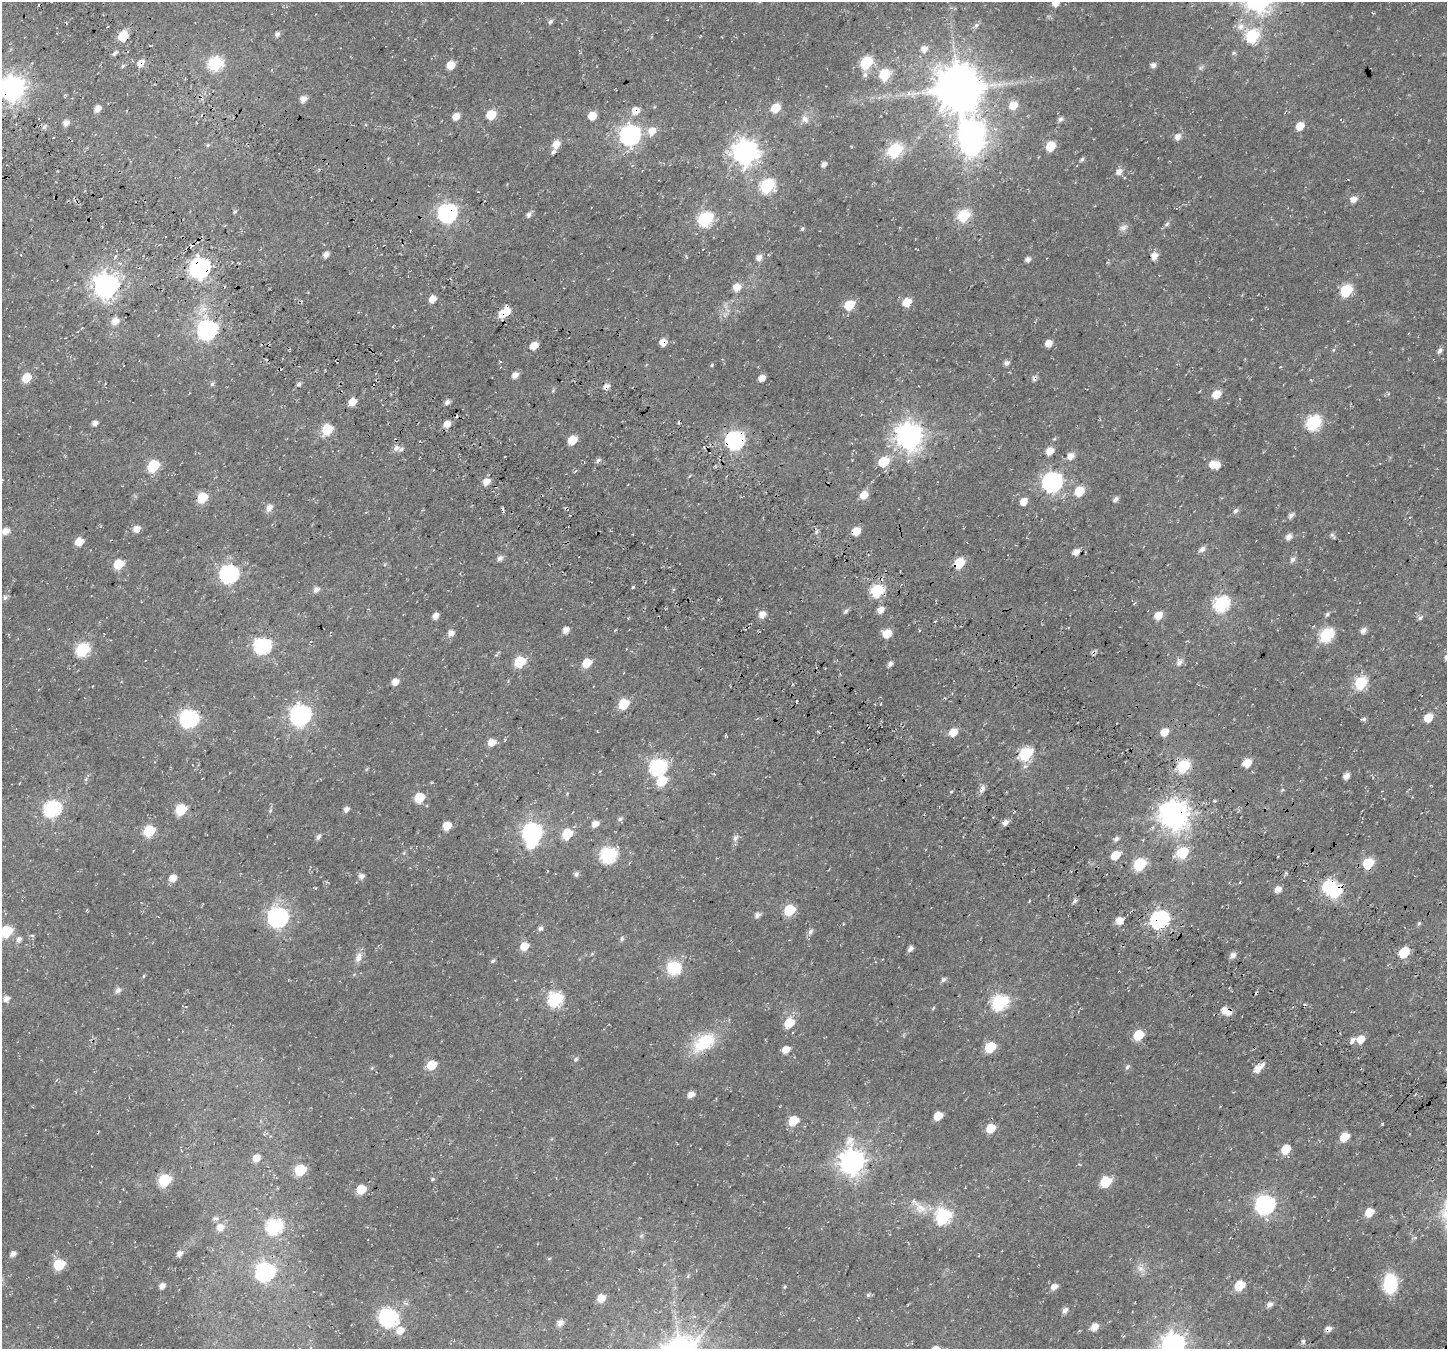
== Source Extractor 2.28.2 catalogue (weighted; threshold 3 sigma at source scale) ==
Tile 11 of 4 x 4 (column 3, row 3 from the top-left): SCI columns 3123-4567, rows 1826-3172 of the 6237 x 6280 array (HDU 1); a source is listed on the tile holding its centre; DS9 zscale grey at full resolution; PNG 1449 x 1351 px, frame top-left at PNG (2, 2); no overlay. Shown black and unused: <1% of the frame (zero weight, under 3 of 4 exposures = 13% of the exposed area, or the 3 px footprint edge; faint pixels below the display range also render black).
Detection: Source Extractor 2.28.2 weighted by HDU 2 'WHT'; one run over the whole footprint, this tile lists its part. Background 0.0184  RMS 0.0048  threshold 0.0215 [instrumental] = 3 sigma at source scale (4.5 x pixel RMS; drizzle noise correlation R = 1.50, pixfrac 1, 0.0396/0.0396 arcsec/px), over >= 5 px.
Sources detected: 301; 1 too faint to see at this stretch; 4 inside a brighter object's white glare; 8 cosmic-ray / hot-pixel residue — not listed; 6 inside a brighter listed object's ellipse — not listed separately; the other 282 listed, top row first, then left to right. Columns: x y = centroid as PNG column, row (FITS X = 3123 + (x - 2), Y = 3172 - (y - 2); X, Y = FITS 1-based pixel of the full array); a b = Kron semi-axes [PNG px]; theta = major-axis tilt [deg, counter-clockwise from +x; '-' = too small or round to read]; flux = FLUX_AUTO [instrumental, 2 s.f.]
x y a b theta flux
1056 2 8 6 52 4.1
550 22 7 5 46 1.1
976 25 7 6 - 1.2
1241 26 10 9 - 3.4
277 34 5 5 - 1.5
1252 35 7 6 - 47
123 36 6 6 - 20
924 49 7 6 - 3.5
114 53 7 4 50 1
1234 53 6 5 - 0.73
866 62 7 6 - 37
141 63 8 6 44 3.4
215 64 7 7 - 61
451 65 6 5 - 8.3
1153 65 6 5 - 1.8
884 74 7 6 - 24
865 75 8 6 89 1.4
12 88 9 8 - 470
958 88 13 13 - 2200
303 99 7 6 - 3.1
1013 105 8 7 - 6.6
776 108 7 6 - 11
97 109 7 6 - 2.7
635 111 8 8 - 4.4
491 115 7 6 - 13
456 116 7 6 - 3.8
592 116 6 6 - 7.8
805 119 11 8 -33 2.6
1060 119 6 5 - 1.5
66 123 7 6 - 2.4
1300 126 6 5 - 7.4
44 127 7 5 72 1.2
652 131 8 7 - 5.2
630 135 8 8 - 230
1178 137 6 6 - 3.1
972 143 9 8 - 270
556 144 7 6 - 5.3
208 145 5 3 - 0.48
1050 146 7 6 - 14
895 149 8 7 - 43
553 152 6 4 47 1.4
745 152 9 9 - 420
1082 159 6 4 56 0.89
824 164 6 5 - 1.8
1119 171 7 6 - 3.1
767 186 7 7 - 63
1354 199 7 6 - 3.3
234 212 5 4 - 0.7
447 213 8 7 - 180
529 214 7 5 69 1.6
963 215 7 6 - 42
705 219 8 6 33 71
1167 224 8 5 29 1
1123 228 12 8 27 2
802 229 5 4 - 0.72
326 255 5 5 - 2.4
1154 256 8 6 68 3.6
759 257 7 6 - 2.6
1028 259 5 4 - 2.2
199 268 8 8 - 260
106 285 9 9 - 420
737 287 8 7 - 4.8
1346 290 7 6 - 41
432 299 7 6 - 4.2
907 302 7 6 - 8.5
849 305 7 6 - 17
503 314 8 7 - 6.7
115 321 7 6 - 4.2
393 326 3 2 - 0.39
207 330 8 8 - 200
663 342 6 5 - 5.4
1048 343 6 6 - 4
534 345 6 5 - 5.7
1333 350 5 3 - 0.57
1440 350 7 5 55 1.6
1006 363 5 5 - 2
712 365 5 4 - 0.56
515 375 7 5 37 2.8
26 378 7 6 - 9.7
762 378 6 5 - 3
1034 378 8 6 66 1.4
212 384 6 5 - 0.97
299 384 6 4 19 0.98
1216 394 6 5 - 8.9
352 402 7 6 - 5.4
448 402 7 6 - 1.4
678 422 5 3 - 0.51
95 423 5 5 - 1.9
1313 423 8 7 - 81
447 424 6 5 - 5.1
327 429 7 6 - 21
909 436 9 9 - 500
572 440 7 6 - 9.9
735 440 8 7 - 160
396 448 8 6 48 2.2
1049 451 7 6 - 4.8
1071 456 7 6 - 3.6
598 460 7 4 39 1.2
883 462 8 7 - 14
1213 464 7 6 - 4.8
153 466 8 6 46 30
486 482 6 5 - 5.1
1052 482 8 8 - 190
1079 491 7 6 - 14
864 495 7 6 - 6.1
202 497 7 6 - 20
1115 499 7 5 45 1.3
1024 501 6 5 - 4.7
269 508 8 6 62 3.1
502 508 5 4 - 0.62
1235 511 7 5 44 1.2
1291 515 6 5 - 1.9
1410 517 3 2 - 0.34
136 529 7 6 - 3.4
5 531 7 6 - 4
817 531 5 3 - 0.85
856 531 6 5 - 8.9
1332 535 8 4 -52 0.9
1288 537 8 6 55 2.3
79 542 6 5 - 7.2
1202 549 8 6 43 2
1076 552 5 4 - 3.2
500 558 7 6 - 1.8
1293 559 8 6 42 1.6
959 563 7 6 - 20
118 564 7 6 - 15
229 574 8 8 - 150
633 587 4 3 - 0.61
316 590 6 6 - 2.3
877 590 7 6 - 52
5 597 7 5 74 1.2
1221 603 8 7 - 85
1134 604 4 3 - 0.4
881 610 6 5 - 3.9
846 611 8 5 46 1.1
1327 614 6 4 53 1
762 615 7 6 - 4.1
1158 615 7 6 - 6.5
435 616 6 5 - 3.2
1420 618 8 5 39 1.1
566 630 6 5 - 3.3
1363 630 6 5 - 2.6
451 633 7 6 - 2.7
887 633 7 7 - 7.2
1327 635 8 6 44 62
262 646 8 7 - 120
82 650 7 6 - 53
520 662 7 6 - 27
1179 662 8 7 - 2.3
587 663 7 6 - 9.4
890 664 6 4 46 1.7
395 682 6 5 - 3.9
1361 683 7 6 - 42
623 704 7 6 - 20
300 715 8 8 - 260
1428 717 7 6 - 8.5
189 718 8 7 - 140
1363 719 7 3 7 0.91
1117 723 3 2 - 0.28
597 731 3 2 - 0.3
953 732 7 6 - 6
1164 732 7 6 - 6
492 742 7 6 - 5.4
1025 754 7 6 - 54
1247 763 7 6 - 8
1183 766 7 6 - 45
658 767 8 7 - 110
1346 776 5 5 - 3.2
86 779 7 4 72 0.75
662 781 7 7 - 17
983 787 7 4 -71 1.2
1282 790 6 3 19 0.5
419 797 6 6 - 16
1215 801 4 3 - 0.71
52 808 8 7 - 110
181 809 7 6 - 23
346 809 6 5 - 1.8
270 811 5 4 - 0.61
1174 815 10 9 - 660
620 819 8 6 -71 1.1
1005 823 6 5 - 2.5
595 824 7 5 37 3.1
447 826 6 6 - 7.1
149 831 7 6 - 27
531 833 8 7 - 170
567 834 7 6 - 19
318 837 7 5 46 1.4
735 838 8 6 47 1.7
1116 839 7 5 45 1.5
1143 840 3 3 - 0.34
1182 853 8 7 - 24
608 855 8 7 - 97
1115 855 7 6 - 9.8
1368 863 7 6 - 24
1140 864 7 6 - 38
576 874 5 5 - 1.4
361 876 7 7 - 2
172 878 6 5 - 4.7
1240 882 4 3 - 0.32
1278 889 7 6 - 2.9
1335 891 8 6 45 46
1074 901 6 5 - 1.2
789 910 7 6 - 26
757 915 7 6 - 1.8
278 917 8 8 - 210
1159 919 8 7 - 160
1119 921 8 7 - 4.1
1419 923 5 5 - 0.68
540 928 7 5 32 1.2
6 931 7 6 - 31
810 932 8 6 63 1.7
622 939 7 5 75 0.93
19 940 7 6 - 1.8
524 946 7 6 - 7.3
910 949 7 5 56 1.6
1404 952 7 6 - 19
1233 955 7 5 42 2.5
358 957 16 8 69 3.2
493 961 6 4 37 0.84
674 968 16 15 - 14
143 976 5 3 - 0.45
943 979 6 5 - 1.3
118 990 7 6 - 1.8
6 999 6 6 - 2.4
555 999 8 7 - 67
1000 1002 8 7 - 94
933 1008 6 3 47 0.52
1224 1010 8 7 - 3.7
789 1023 8 7 - 12
1138 1035 7 6 - 15
1361 1039 7 6 - 5.9
1352 1041 9 5 55 1.8
704 1042 34 19 36 21
990 1047 7 6 - 20
786 1049 6 6 - 4.8
576 1059 6 5 - 0.96
431 1065 7 6 - 13
1127 1067 8 5 60 1.1
372 1068 5 4 - 0.52
1257 1069 8 6 55 4.1
691 1095 7 6 - 2.8
938 1116 6 5 - 8.6
793 1121 7 6 - 16
991 1128 6 5 - 11
1344 1137 7 5 39 10
1286 1149 7 6 - 11
256 1158 7 6 - 4.2
852 1162 10 9 - 420
300 1170 7 6 - 31
432 1179 5 4 - 0.65
165 1180 7 7 - 36
1105 1182 7 6 - 23
361 1189 7 6 - 12
1265 1204 8 8 - 160
920 1208 18 13 -13 6.6
1369 1212 6 5 - 9.6
943 1216 8 7 - 81
274 1226 8 7 - 87
220 1227 8 7 - 4
641 1236 6 4 19 0.69
13 1254 6 5 - 2
179 1254 6 5 - 2.4
549 1258 6 4 2 0.45
59 1264 7 6 - 26
1141 1269 12 8 -23 2.8
265 1272 8 7 - 160
1390 1283 21 14 87 19
1239 1285 7 7 - 13
162 1286 6 5 - 2.5
785 1287 5 4 - 0.52
1054 1287 7 5 36 2.8
868 1295 6 5 - 0.81
601 1298 7 6 - 6.5
1270 1304 7 5 31 2
1065 1310 7 5 46 1.9
389 1319 9 7 32 99
560 1323 7 6 - 2.7
1094 1327 8 6 50 3.9
400 1330 8 7 - 4.7
1124 1336 5 3 - 0.4
1303 1341 7 4 -71 0.94
1173 1345 9 8 - 350
Overlapping masked pixels (flux is a lower limit): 19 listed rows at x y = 123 36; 141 63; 12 88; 635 111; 447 213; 199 268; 106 285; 503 314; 663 342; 1034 378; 735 440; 856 531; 959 563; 877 590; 1174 815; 1368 863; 1335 891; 1159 919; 1224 1010
Isophote crosses this tile's border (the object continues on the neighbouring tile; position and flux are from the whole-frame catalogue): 4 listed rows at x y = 1056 2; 12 88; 6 931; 1173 1345